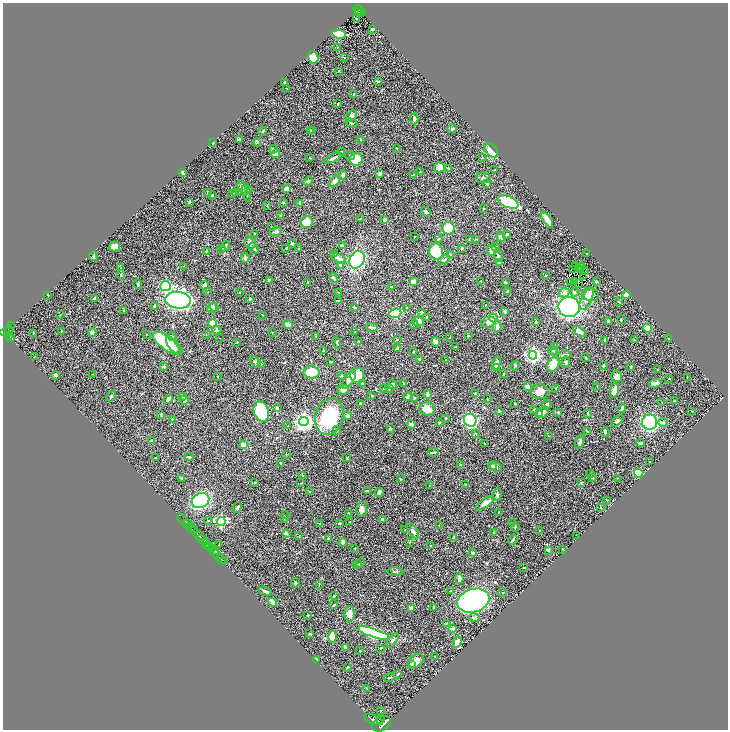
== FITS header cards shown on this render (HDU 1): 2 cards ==
NAXIS1  =                 1451
NAXIS2  =                 1455

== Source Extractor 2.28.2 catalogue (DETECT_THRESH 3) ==
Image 1451 x 1455 px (HDU 1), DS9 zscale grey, zoomed out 1/2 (1 PNG px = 2 x 2 image px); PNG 730 x 732 px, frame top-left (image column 2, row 1454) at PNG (3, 3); each listed source drawn as its Kron ellipse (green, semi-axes under 4 px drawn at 4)
Background 0.454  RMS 0.019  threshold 0.0576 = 3 sigma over >= 5 px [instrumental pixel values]
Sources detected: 441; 29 cannot appear on this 1/2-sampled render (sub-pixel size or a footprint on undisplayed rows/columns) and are neither listed nor drawn; the other 412 listed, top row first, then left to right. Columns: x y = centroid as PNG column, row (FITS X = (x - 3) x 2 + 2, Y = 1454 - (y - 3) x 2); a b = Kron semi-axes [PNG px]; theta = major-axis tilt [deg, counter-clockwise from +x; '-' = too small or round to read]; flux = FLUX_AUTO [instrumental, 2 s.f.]
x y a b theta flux
359 10 6 2 -40 77
358 12 2 1 - 6.1
362 13 2 1 - 18
356 18 2 1 - 1.4
372 29 3 2 - 7.3
339 34 6 3 -11 200
337 47 2 2 - 1.3
313 57 6 5 - 42
345 57 2 2 - 1.5
339 71 3 2 - 1.6
379 81 3 2 - 1.9
284 82 3 2 - 1.9
287 88 2 1 - 1.2
354 95 4 2 - 4.2
338 103 3 2 - 2.1
351 116 6 4 46 14
414 119 5 3 - 8.9
351 123 6 2 -18 3.9
452 129 4 3 - 3.3
310 130 3 2 - 3.3
313 130 2 2 - 2.2
262 131 4 2 - 2.8
239 139 3 2 - 6.7
360 139 3 2 - 2.8
213 142 3 2 - 2.4
257 142 4 3 - 4.3
396 148 3 2 - 1.8
273 149 4 3 - 13
491 150 8 5 -47 53
341 152 2 2 - 2.6
276 153 4 3 - 40
349 156 5 3 - 4.6
310 158 2 1 - 2.1
333 158 9 2 27 14
482 158 3 2 - 2.4
356 159 7 6 - 98
439 167 5 5 - 38
448 169 4 3 - 3.6
495 170 3 2 - 3.7
420 172 3 2 - 1.8
183 173 4 2 - 6.9
380 173 3 3 - 17
414 174 3 2 - 1.6
343 175 4 4 - 8.2
483 178 7 5 -7 9.6
308 181 5 4 - 6.7
335 181 7 4 57 19
487 184 3 3 - 3.1
243 188 8 4 -66 23
249 189 4 3 - 3.6
286 189 4 3 - 18
236 192 4 2 - 3.4
207 193 3 3 - 4.2
246 193 8 3 -76 6.7
232 194 4 2 - 2.2
212 195 2 2 - 3.9
189 202 3 3 - 3.6
283 202 2 2 - 6.5
508 202 11 5 -21 190
300 203 4 2 - 3.5
267 206 3 2 - 1.3
483 208 2 2 - 2.2
426 212 5 3 - 7.9
281 215 3 2 - 2.9
360 219 3 2 - 1.7
384 220 4 3 - 7.6
547 220 9 3 -58 40
307 222 6 6 - 62
271 227 3 2 - 1.7
449 228 6 6 - 75
276 232 6 4 5 7.5
254 234 2 2 - 3.4
507 234 3 2 - 4.8
414 237 3 2 - 1.2
501 237 5 3 - 14
438 239 4 3 - 2.8
469 239 2 2 - 2.2
476 239 3 2 - 1.9
250 243 6 5 - 11
292 244 4 2 - 4.3
225 246 6 3 55 6.2
342 246 3 2 - 4.5
495 246 3 3 - 2.2
114 247 5 5 - 32
254 248 6 3 -57 4.6
286 248 3 2 - 2
462 248 3 2 - 6.2
222 249 3 2 - 2.2
299 249 3 3 - 2.6
492 250 5 4 - 26
206 251 3 2 - 1.7
436 251 8 7 - 110
335 254 4 2 - 2.2
587 254 2 2 - 1.2
451 255 3 2 - 1.6
94 256 5 4 - 5.9
498 256 6 3 -80 5.2
245 258 5 3 - 11
338 258 8 4 -27 17
357 260 9 7 64 320
444 260 6 3 34 5.6
499 263 4 2 - 5.4
340 265 3 3 - 4.3
183 266 3 2 - 1.3
576 266 2 1 - 0.38
579 266 3 1 - 0.36
582 267 2 1 - 0.53
121 268 4 2 - 2.6
573 270 2 1 - 1.6
580 270 3 1 - 0.68
584 270 3 1 - 2.7
121 275 4 2 - 3.4
546 275 3 2 - 2
584 277 2 1 - 0.6
334 278 5 3 - 4.9
269 280 4 3 - 2.9
481 281 2 2 - 5.7
575 281 2 1 - 2.7
308 282 2 2 - 2.7
413 282 4 3 - 21
505 282 3 2 - 4.9
570 282 2 1 - 3.3
596 282 3 2 - 3.8
578 283 2 1 - 2.3
138 284 5 3 - 6.2
205 285 4 3 - 19
166 286 5 5 - 320
392 287 3 2 - 2.7
507 291 3 2 - 9.9
208 292 2 2 - 1.3
239 292 3 2 - 1.4
338 292 3 2 - 1.8
575 292 4 3 - 4
564 293 5 4 - 23
48 295 3 2 - 1.6
590 295 8 6 -14 23
626 295 4 4 - 16
94 299 3 2 - 6.9
250 299 3 3 - 3.9
587 299 12 5 65 27
178 300 13 8 -6 1800
338 300 3 1 - 2.7
619 301 3 2 - 2.1
485 305 2 1 - 1.1
154 306 3 2 - 4
214 307 5 3 - 15
354 307 3 2 - 3.9
569 307 11 10 - 670
212 308 5 4 - 21
406 308 2 2 - 2.3
124 311 3 3 - 2.3
505 311 3 3 - 8.3
422 312 3 3 - 9.5
395 313 6 4 20 190
60 315 2 1 - 0.98
263 315 3 2 - 1.4
427 317 3 3 - 6.6
493 318 4 4 - 160
621 320 2 2 - 5.6
419 321 5 5 - 23
609 321 3 2 - 6
488 322 7 5 14 24
536 322 3 3 - 2.3
213 323 4 4 - 83
414 324 4 2 - 3.9
288 325 5 3 - 18
11 326 3 2 - 21
497 326 6 4 86 16
372 327 6 3 -10 9.3
647 328 4 4 - 29
10 329 3 2 - 140
217 330 4 4 - 5.7
61 331 2 2 - 1.4
6 332 6 3 10 410
92 332 4 3 - 22
272 332 2 2 - 1.4
355 332 2 2 - 1.2
579 332 7 3 -36 22
33 333 2 2 - 1.7
206 334 2 1 - 0.81
8 335 2 2 - 63
147 335 2 2 - 1.7
172 336 3 2 - 1.9
316 336 3 2 - 2.2
468 336 3 3 - 5.3
11 338 3 2 - 100
219 338 2 1 - 0.97
449 338 2 2 - 4.7
669 339 3 2 - 3.4
397 340 2 2 - 1.6
605 340 3 3 - 5.1
634 340 4 4 - 4.1
358 341 3 2 - 2.2
237 342 2 2 - 2.4
436 342 5 4 - 9.2
167 343 17 7 -36 220
337 343 6 2 -75 3.8
173 345 10 4 -53 38
456 346 4 2 - 2.1
554 347 4 2 - 4.4
397 348 4 3 - 4.2
324 351 3 3 - 4.2
553 351 5 4 - 5.3
413 352 2 2 - 1.9
533 355 4 4 - 1100
564 355 6 3 12 19
34 357 2 2 - 1.1
586 358 3 2 - 1.7
420 359 3 2 - 6.4
446 360 2 2 - 1.2
255 362 7 4 -49 7.9
331 362 3 2 - 3.1
566 362 6 3 85 6.4
496 363 6 3 73 13
261 364 4 2 - 2.4
553 364 8 5 59 67
603 365 3 2 - 4.2
515 366 5 3 - 4.1
631 366 3 2 - 2.2
164 367 4 3 - 6.8
496 367 4 3 - 12
658 370 2 2 - 1.9
311 372 8 6 0 130
93 374 2 1 - 1.1
503 374 4 2 - 2.2
55 375 3 3 - 4.4
341 375 3 3 - 3
357 375 8 7 - 62
617 376 6 5 - 28
217 377 2 2 - 1.9
669 378 2 1 - 2.2
687 378 3 1 - 1.4
349 380 10 4 55 23
655 383 6 3 9 13
362 384 3 3 - 9.9
403 384 2 2 - 2.3
392 385 4 3 - 10
597 386 2 2 - 0.98
527 387 3 2 - 29
556 388 2 2 - 1.4
383 389 2 2 - 1.4
389 389 3 2 - 2.4
343 390 6 5 - 15
615 390 7 3 73 32
540 391 9 7 2 32
427 394 4 3 - 7.1
475 394 2 2 - 12
111 396 5 2 - 5.8
182 396 4 3 - 3.6
372 396 3 2 - 2.6
408 397 4 3 - 12
415 398 2 2 - 3
168 399 5 3 - 18
487 399 3 2 - 1.5
185 400 4 3 - 10
675 401 3 2 - 2
662 402 4 2 - 2
360 404 2 2 - 3.7
514 404 2 2 - 1.6
546 405 5 3 - 14
277 408 4 3 - 6.4
622 408 5 3 - 9
427 409 8 6 -11 51
534 410 2 2 - 1.6
692 411 2 2 - 1.8
261 412 10 7 -69 260
500 412 3 2 - 1.8
542 412 7 5 29 15
558 412 3 3 - 4.3
587 413 3 3 - 3.4
161 414 3 2 - 2.9
539 414 3 3 - 4.2
329 416 18 14 75 240
348 416 4 3 - 9.7
445 418 3 2 - 1.8
172 419 3 2 - 1.6
470 420 6 6 - 310
617 421 7 4 39 7.5
304 422 4 4 - 1600
439 422 3 2 - 3.3
650 422 7 7 - 400
663 422 5 4 - 9.9
411 424 4 3 - 12
288 426 2 2 - 2.2
390 428 3 3 - 5.1
337 431 3 2 - 2.1
587 431 3 2 - 1.9
605 432 4 2 - 7.9
476 434 3 3 - 2.6
549 436 2 2 - 1.3
151 441 3 2 - 2.9
580 442 7 3 70 8.6
640 443 4 3 - 7.6
485 444 3 2 - 1.7
244 445 4 4 - 34
433 452 6 2 7 6.3
286 454 2 2 - 1.2
189 457 4 3 - 6.2
155 458 2 2 - 2
347 458 2 2 - 2.6
650 462 2 2 - 1.7
281 464 3 2 - 2.9
461 465 3 3 - 5.8
492 466 3 3 - 12
496 467 6 3 -13 6.4
639 473 4 4 - 130
591 474 3 2 - 1.9
303 475 3 2 - 2.2
182 478 3 2 - 2.6
593 478 3 2 - 2.8
617 478 2 2 - 1.9
400 479 2 2 - 2.4
255 483 3 2 - 2
301 483 3 2 - 1.7
581 483 3 2 - 6.3
465 484 2 2 - 1.5
429 485 3 2 - 1.6
309 491 2 2 - 1.2
367 491 3 2 - 4.4
379 492 5 3 - 12
497 495 6 3 84 5.4
607 500 3 2 - 2
200 501 9 7 25 390
485 503 10 4 32 23
237 507 5 3 - 4.4
601 507 3 2 - 1.9
361 509 7 5 77 17
498 512 3 2 - 2.2
349 513 3 2 - 2.7
286 515 3 1 - 0.95
284 518 4 2 - 2.7
183 519 6 1 -44 47
382 519 3 2 - 7.7
208 521 3 2 - 1.3
221 522 4 4 - 430
350 522 3 2 - 1.7
187 523 4 1 - 64
320 523 3 3 - 2.6
512 523 2 2 - 1.8
339 524 3 2 - 3.1
439 525 2 2 - 1.1
515 527 5 2 - 3.1
191 528 4 1 - 580
405 530 2 2 - 1.5
194 531 2 2 - 270
413 531 8 4 -55 13
540 531 3 2 - 1.9
494 532 3 3 - 3
286 533 4 3 - 6.8
576 535 2 1 - 0.7
199 536 5 2 - 920
299 536 3 2 - 2.3
454 538 3 3 - 6.4
328 539 3 3 - 3.1
203 540 6 2 -37 200
513 540 5 2 - 5.9
343 542 4 3 - 13
410 542 4 3 - 3
206 543 2 1 - 98
219 545 3 1 - 2.7
431 546 3 2 - 2.1
209 547 6 2 -45 390
355 548 2 2 - 1
212 549 3 2 - 130
562 549 2 2 - 1.5
548 550 3 2 - 6.8
215 551 3 2 - 120
473 553 3 3 - 11
218 556 10 2 -45 590
222 560 5 2 - 320
224 562 3 1 - 180
360 563 5 2 - 2.7
357 565 5 2 - 2.6
524 568 2 2 - 1.7
395 572 8 3 -1 7.1
459 578 5 3 - 22
295 583 5 4 - 5.4
319 584 3 2 - 2.2
265 591 7 2 -25 10
451 591 3 2 - 1.7
502 593 2 2 - 2.4
334 596 4 2 - 3.2
473 601 16 11 18 1100
273 602 4 3 - 26
334 605 3 2 - 5.2
411 608 3 3 - 18
433 608 3 2 - 2.1
349 614 7 5 -89 30
308 615 2 2 - 2.2
474 618 5 3 - 7
447 624 3 3 - 20
453 628 2 2 - 40
374 633 16 4 -18 380
310 634 3 2 - 5
332 637 6 3 -86 53
393 640 8 3 52 7.6
457 642 6 4 63 41
346 647 4 3 - 5.1
380 648 2 2 - 2.1
360 651 2 2 - 1.8
435 656 3 2 - 2.1
317 659 3 2 - 2.6
416 661 8 6 34 19
411 665 4 3 - 7.2
348 667 4 3 - 2.9
398 674 3 2 - 2.4
389 677 6 2 13 3.4
366 688 2 1 - 1.1
380 711 2 1 - 1.2
380 719 2 1 - 180
374 720 9 4 -22 1700
381 724 10 7 31 4300
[29 sub-pixel or undisplayed-footprint detections neither listed nor drawn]